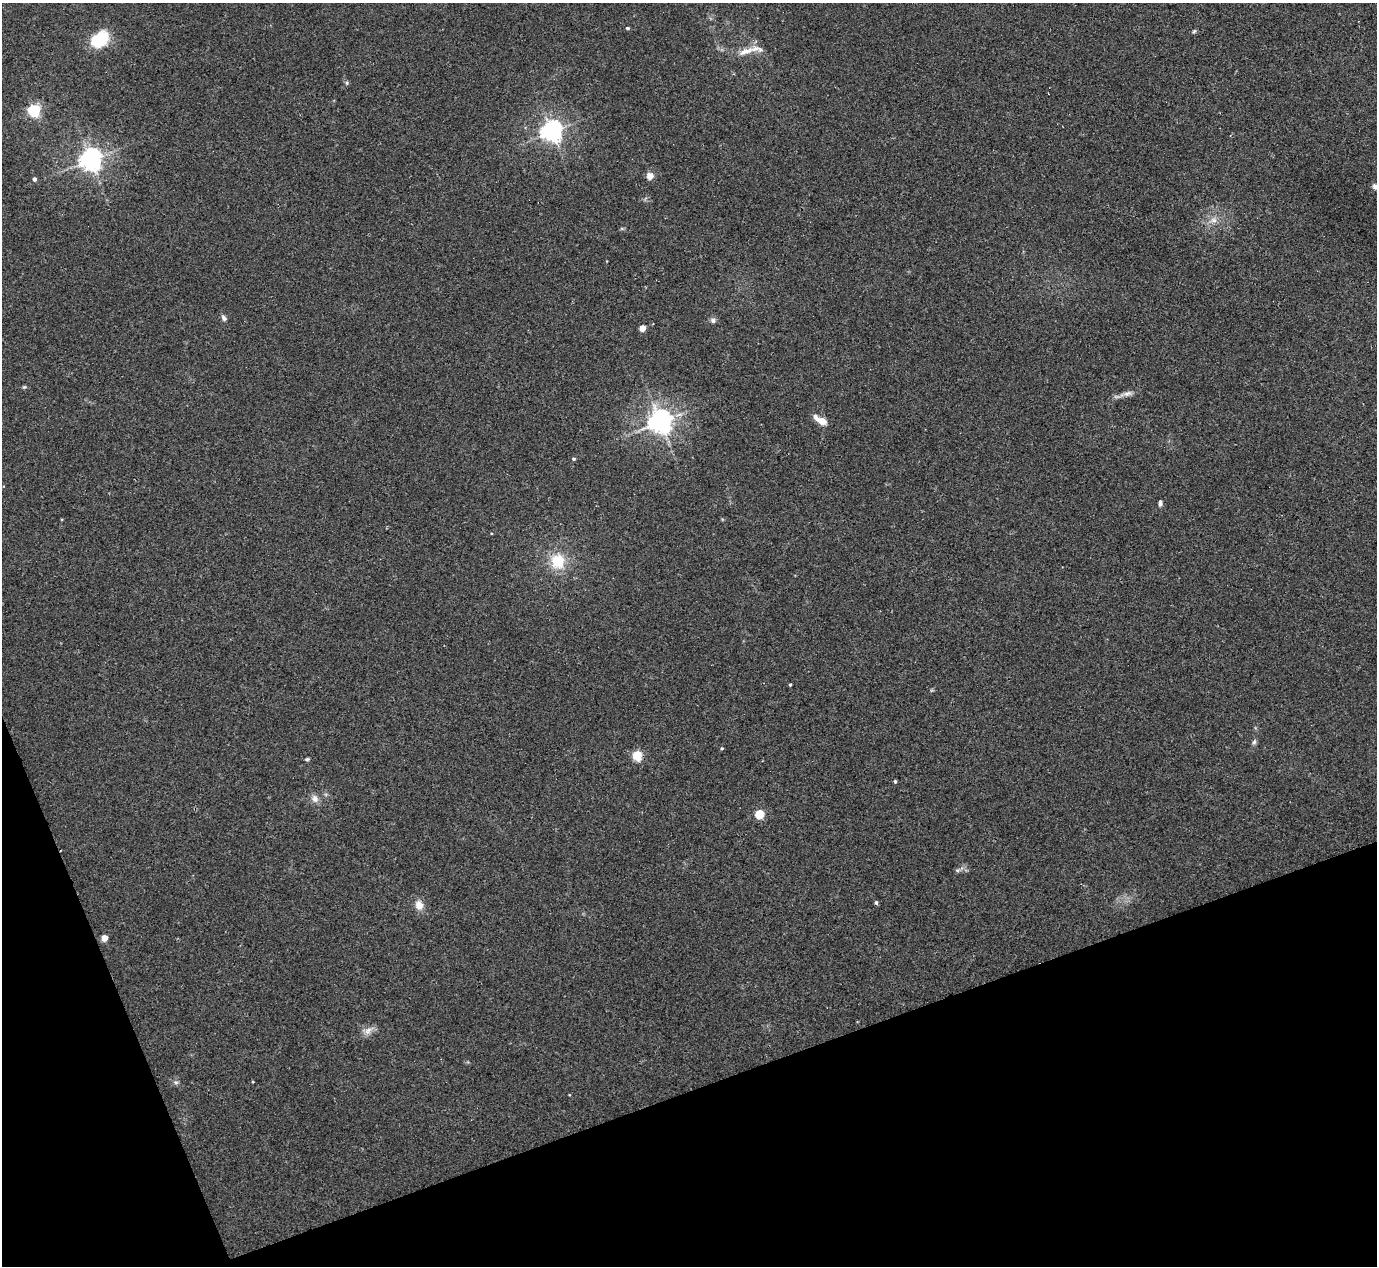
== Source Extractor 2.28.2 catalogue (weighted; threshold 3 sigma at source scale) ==
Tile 14 of 4 x 4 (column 2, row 4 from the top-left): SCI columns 1416-2790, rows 183-1446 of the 5567 x 5545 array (HDU 1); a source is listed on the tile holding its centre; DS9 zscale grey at full resolution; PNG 1379 x 1268 px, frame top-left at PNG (2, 3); no overlay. Shown black and unused: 18% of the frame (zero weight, under 2 of 3 exposures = <1% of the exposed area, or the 3 px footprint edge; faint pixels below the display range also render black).
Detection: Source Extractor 2.28.2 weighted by HDU 2 'WHT'; one run over the whole footprint, this tile lists its part. Background 0.0497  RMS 0.0076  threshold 0.0343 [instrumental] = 3 sigma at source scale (4.5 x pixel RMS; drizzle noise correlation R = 1.50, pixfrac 1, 0.05/0.05 arcsec/px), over >= 5 px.
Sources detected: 38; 2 inside a brighter listed object's ellipse — not listed separately; the other 36 listed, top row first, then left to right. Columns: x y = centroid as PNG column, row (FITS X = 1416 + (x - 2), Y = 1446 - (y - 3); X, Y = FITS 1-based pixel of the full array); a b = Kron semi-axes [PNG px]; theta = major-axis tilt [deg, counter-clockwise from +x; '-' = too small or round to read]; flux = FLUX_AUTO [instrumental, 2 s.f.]
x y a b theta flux
627 28 4 3 - 1.4
1194 31 6 4 44 1.1
100 40 18 12 41 37
746 51 25 7 19 8
347 83 5 4 - 1.1
34 111 5 5 - 130
551 132 7 7 - 490
90 160 7 7 - 580
650 176 8 8 - 5
34 179 4 4 - 2.1
1375 186 7 6 - 2.2
1214 220 10 7 -1 4.2
224 318 8 6 -51 2.1
713 320 7 6 - 2.1
642 328 4 4 - 12
24 387 5 4 - 0.9
1127 394 14 6 11 3.9
822 421 12 8 -31 6.8
660 422 8 7 - 640
574 459 5 4 - 1.1
1160 503 7 4 83 2.2
558 561 19 17 -90 22
790 685 3 3 - 0.79
1254 742 8 5 59 1.6
722 748 4 3 - 0.9
637 756 11 9 -84 12
307 759 6 4 2 1.1
895 781 4 4 - 0.98
315 799 11 8 -71 4.1
759 814 5 5 - 39
958 870 7 4 0 1.4
876 902 4 4 - 1.4
419 905 12 10 -69 6.5
104 938 4 4 - 11
368 1031 12 7 38 4.6
176 1082 6 4 0 1.4
Isophote crosses this tile's border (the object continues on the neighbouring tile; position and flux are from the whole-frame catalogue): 1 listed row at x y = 1375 186